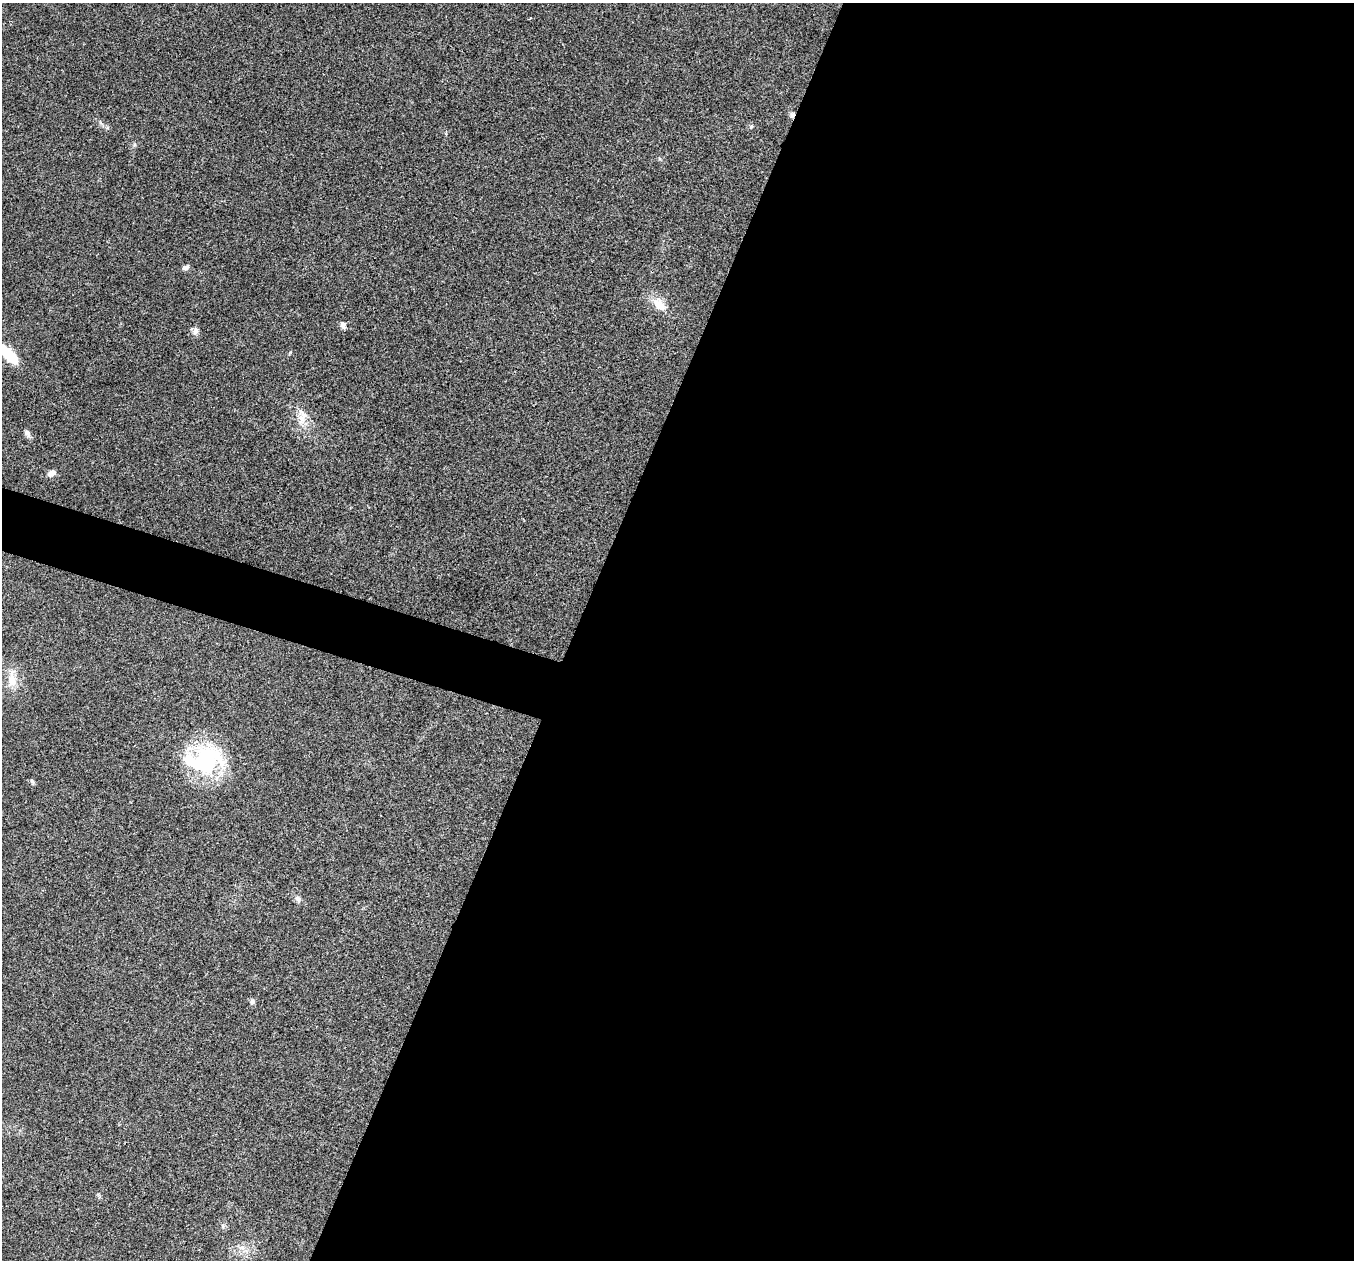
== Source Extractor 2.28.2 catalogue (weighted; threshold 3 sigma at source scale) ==
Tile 12 of 4 x 4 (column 4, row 3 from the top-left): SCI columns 4064-5415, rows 1524-2781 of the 5418 x 5432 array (HDU 1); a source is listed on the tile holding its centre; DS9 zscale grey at full resolution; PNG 1356 x 1262 px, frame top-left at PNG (2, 3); no overlay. Shown black and unused: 60% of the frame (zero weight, under 3 of 4 exposures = <1% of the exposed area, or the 3 px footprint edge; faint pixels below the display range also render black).
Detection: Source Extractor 2.28.2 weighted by HDU 2 'WHT'; one run over the whole footprint, this tile lists its part. Background 0.0191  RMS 0.0045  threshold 0.0204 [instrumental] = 3 sigma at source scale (4.5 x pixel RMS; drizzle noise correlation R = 1.50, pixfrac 1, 0.05/0.05 arcsec/px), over >= 5 px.
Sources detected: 15; all 15 listed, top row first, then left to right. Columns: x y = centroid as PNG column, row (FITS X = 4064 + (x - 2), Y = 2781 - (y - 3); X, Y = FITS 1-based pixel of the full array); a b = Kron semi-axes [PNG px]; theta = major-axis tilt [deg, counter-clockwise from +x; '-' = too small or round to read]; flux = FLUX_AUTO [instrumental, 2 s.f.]
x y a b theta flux
792 115 9 6 73 1.3
751 127 6 4 20 0.57
186 268 9 5 17 1.3
659 304 19 13 -44 6.4
343 325 10 6 -68 1.8
195 331 9 7 76 1.7
9 354 18 8 -47 19
301 418 15 9 -81 4.5
27 433 10 6 -58 1.6
51 473 9 6 31 2.6
12 680 23 11 89 6.7
205 760 47 30 12 49
32 781 8 4 -54 0.73
298 899 10 6 -57 1.5
252 1001 8 6 -90 1.2
Overlapping masked pixels (flux is a lower limit): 1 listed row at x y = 792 115
Isophote crosses this tile's border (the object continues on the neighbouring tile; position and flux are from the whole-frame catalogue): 1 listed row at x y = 9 354